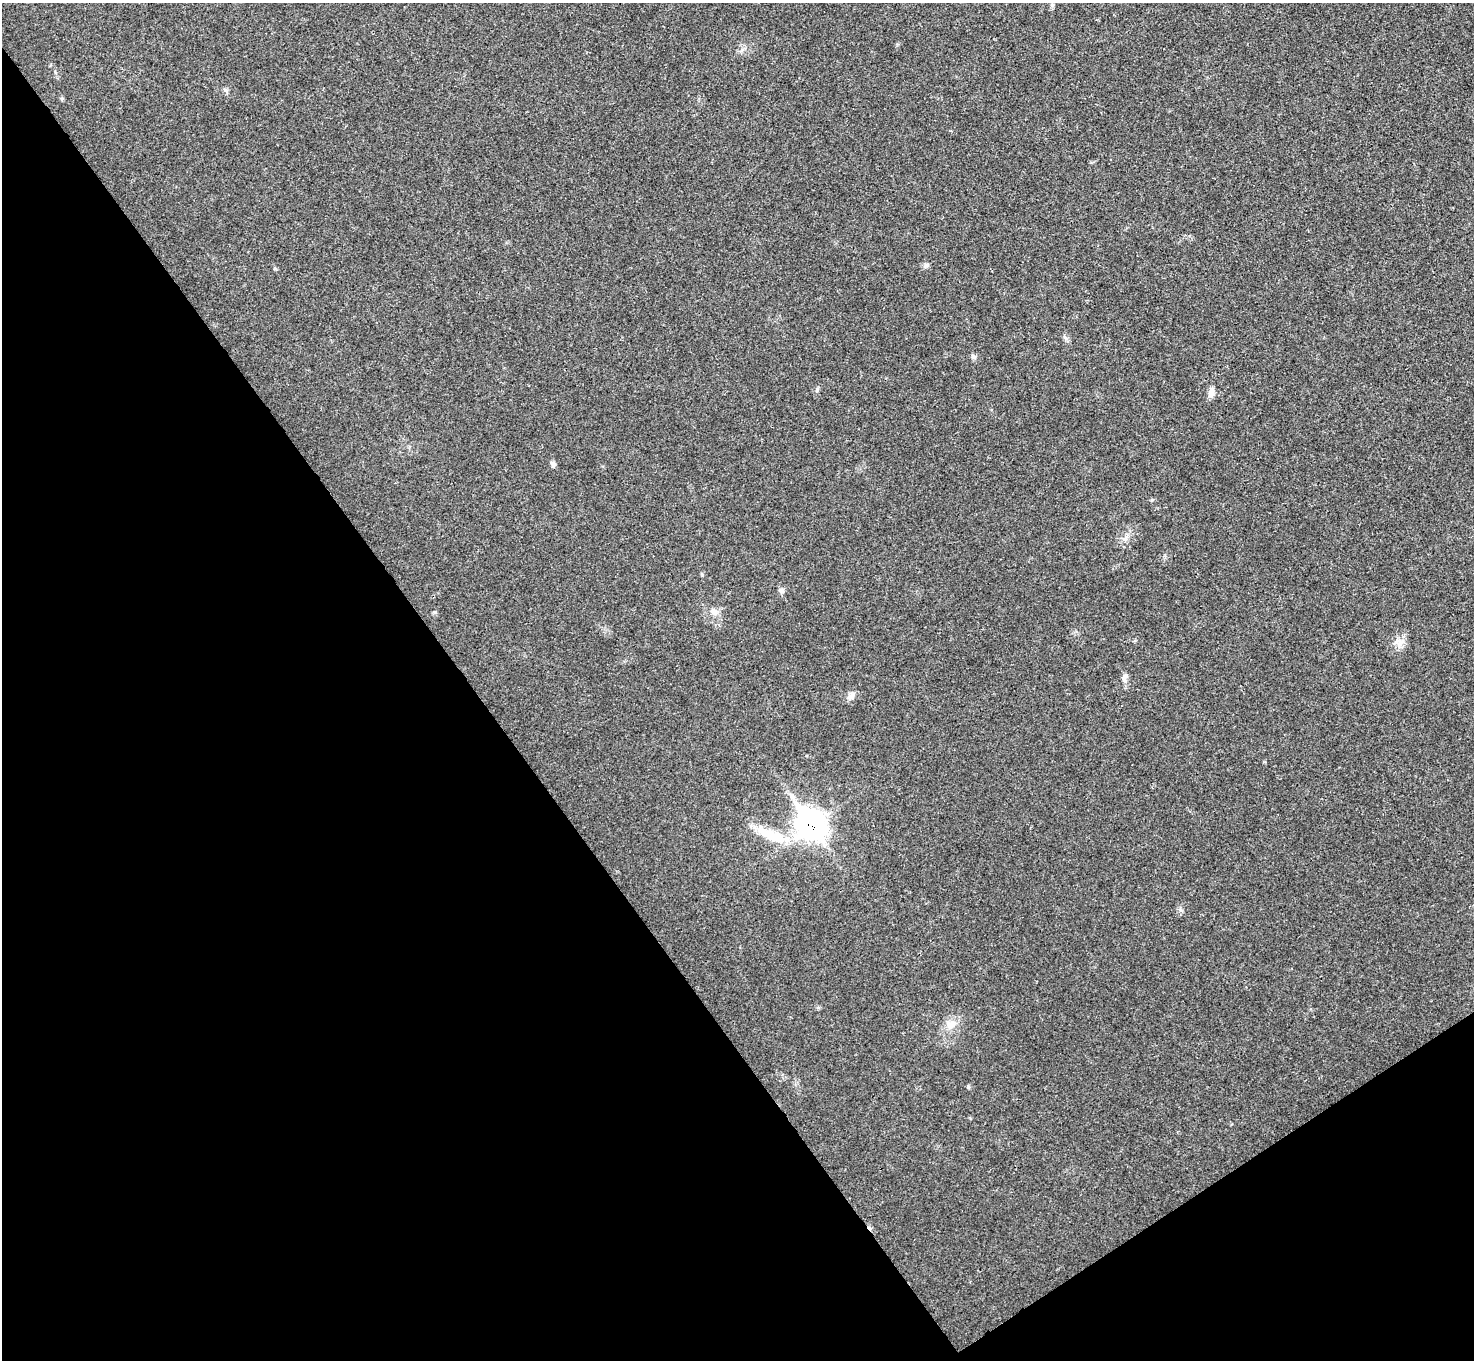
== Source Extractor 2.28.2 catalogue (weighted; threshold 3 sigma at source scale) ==
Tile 14 of 4 x 4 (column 2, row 4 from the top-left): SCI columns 1475-2946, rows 159-1516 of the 5894 x 5887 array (HDU 1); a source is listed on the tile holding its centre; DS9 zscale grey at full resolution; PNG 1476 x 1362 px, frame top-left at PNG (2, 3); no overlay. Shown black and unused: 36% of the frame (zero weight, under 3 of 4 exposures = <1% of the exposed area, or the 3 px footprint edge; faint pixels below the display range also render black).
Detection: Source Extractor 2.28.2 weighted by HDU 2 'WHT'; one run over the whole footprint, this tile lists its part. Background 0.0218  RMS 0.0043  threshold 0.0196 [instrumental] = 3 sigma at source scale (4.5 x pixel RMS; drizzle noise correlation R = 1.50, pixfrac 1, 0.05/0.05 arcsec/px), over >= 5 px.
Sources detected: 14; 1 cosmic-ray / hot-pixel residue — not listed; the other 13 listed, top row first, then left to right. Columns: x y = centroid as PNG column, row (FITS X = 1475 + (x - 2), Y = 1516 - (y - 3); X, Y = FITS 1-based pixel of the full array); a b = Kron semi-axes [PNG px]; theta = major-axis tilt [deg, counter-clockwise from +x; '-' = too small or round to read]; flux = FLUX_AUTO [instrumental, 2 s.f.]
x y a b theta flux
926 265 8 6 45 1.1
973 356 7 5 -46 0.92
1211 393 13 7 77 2.4
553 464 8 6 -56 1.2
781 590 7 6 - 1.3
714 612 11 7 -45 2.2
1400 643 14 11 -82 3.6
1125 677 13 7 71 1.9
850 696 11 7 29 1.9
792 797 13 6 -55 2.4
811 825 15 11 -55 280
771 835 45 13 -23 15
951 1025 13 10 30 4
Overlapping masked pixels (flux is a lower limit): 1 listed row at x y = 811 825
Unlisted compact peaks at least as high as the median listed source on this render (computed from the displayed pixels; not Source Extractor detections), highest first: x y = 968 1087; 435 612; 225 90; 275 269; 1152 500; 702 575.